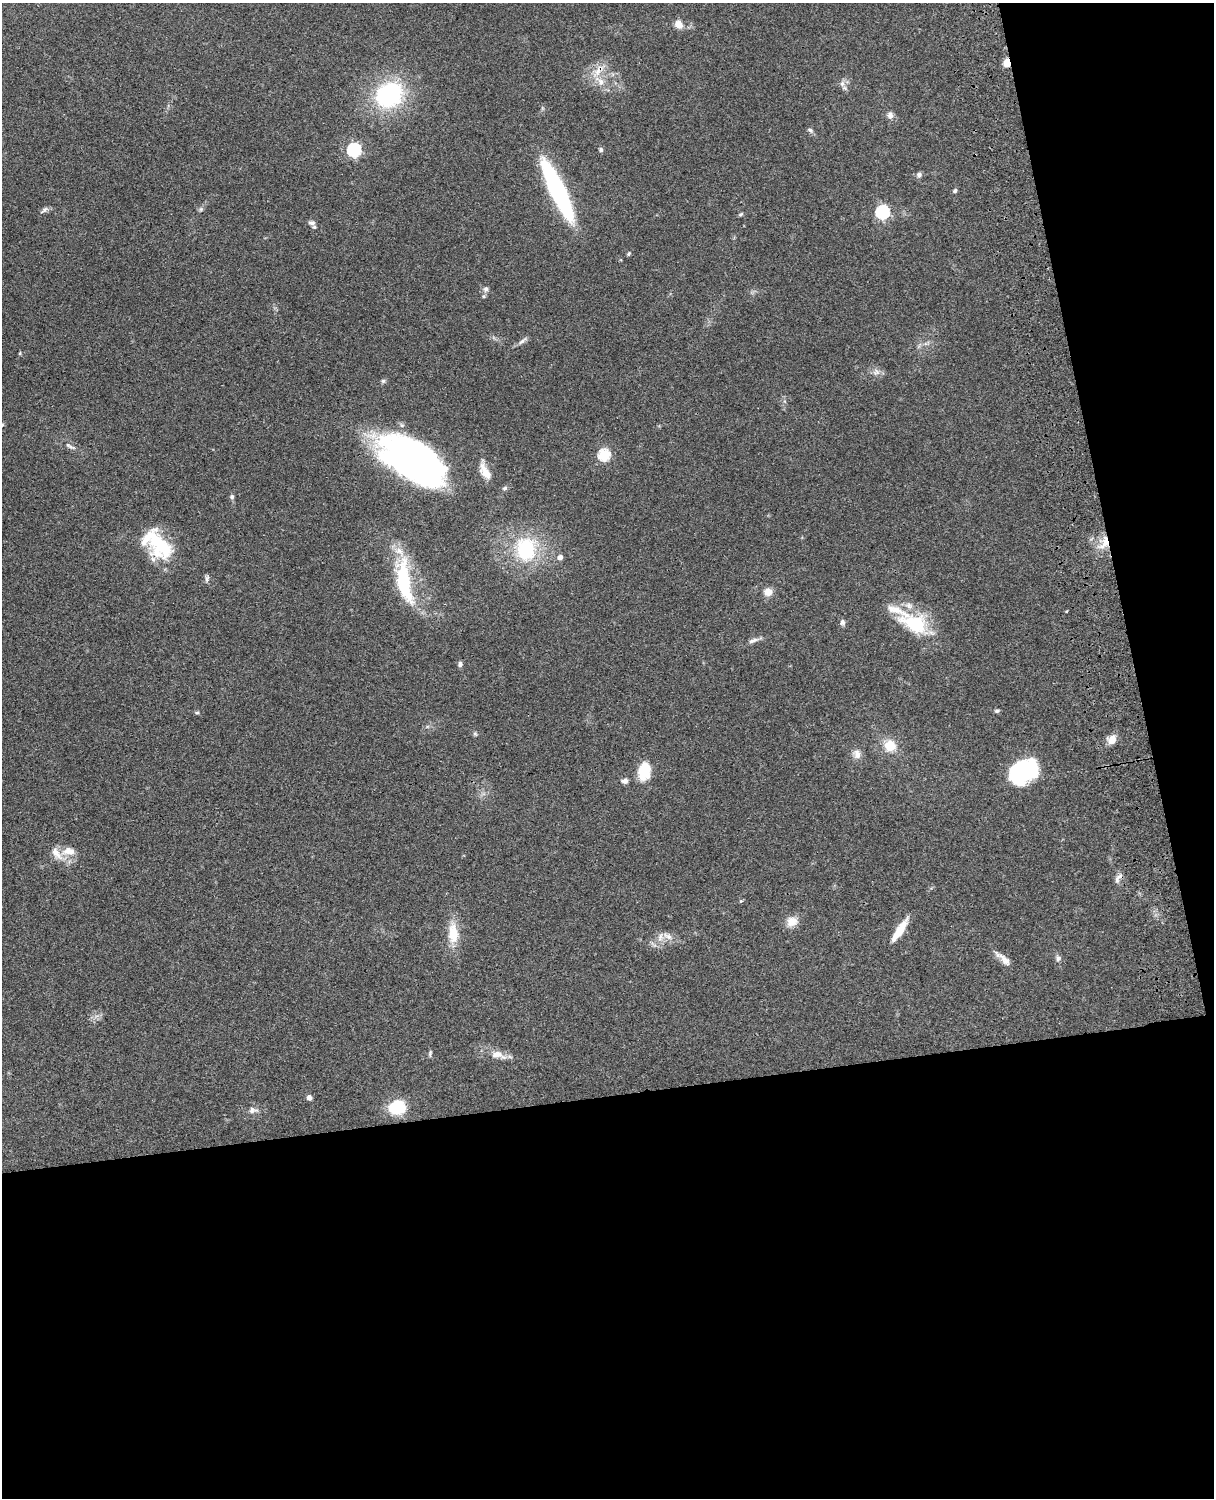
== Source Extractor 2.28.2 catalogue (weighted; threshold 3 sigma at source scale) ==
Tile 12 of 4 x 3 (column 4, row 3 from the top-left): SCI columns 3757-4968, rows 277-1772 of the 5087 x 4926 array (HDU 1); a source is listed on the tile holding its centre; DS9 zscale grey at full resolution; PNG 1216 x 1500 px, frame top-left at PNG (2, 3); no overlay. Shown black and unused: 33% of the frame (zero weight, under 3 of 4 exposures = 6% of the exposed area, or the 3 px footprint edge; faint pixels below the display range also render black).
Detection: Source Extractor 2.28.2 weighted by HDU 2 'WHT'; one run over the whole footprint, this tile lists its part. Background 0.099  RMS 0.0063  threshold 0.0285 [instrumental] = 3 sigma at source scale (4.5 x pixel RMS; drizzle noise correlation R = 1.50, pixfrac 1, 0.05/0.05 arcsec/px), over >= 5 px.
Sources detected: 74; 2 inside a brighter object's white glare — not listed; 7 inside a brighter listed object's ellipse — not listed separately; the other 65 listed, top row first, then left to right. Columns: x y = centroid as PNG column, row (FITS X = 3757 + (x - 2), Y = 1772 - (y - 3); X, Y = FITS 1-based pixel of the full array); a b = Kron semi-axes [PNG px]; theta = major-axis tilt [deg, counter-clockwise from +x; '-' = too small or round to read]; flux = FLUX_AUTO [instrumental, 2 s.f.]
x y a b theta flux
679 24 10 8 -54 5.2
1007 63 9 7 -81 4.8
598 71 23 9 53 8.8
601 82 12 8 -71 4.7
842 84 9 7 -90 2.5
389 95 30 25 34 68
890 115 8 7 - 2.7
810 130 8 5 -43 1.5
354 150 6 6 - 100
601 150 6 5 - 1.4
919 175 7 6 - 1.9
557 190 53 10 -65 150
955 191 6 5 - 1.1
201 209 6 5 - 1.1
44 210 13 5 40 1.8
882 212 6 6 - 100
741 214 7 4 27 0.96
312 223 8 6 -13 2
629 254 6 4 57 0.85
486 289 8 7 - 2.1
522 341 16 5 37 2.3
20 353 5 3 - 0.62
876 372 11 8 19 3.1
383 381 5 5 - 1.2
2 425 5 4 - 0.82
70 446 18 4 -31 2.5
604 455 6 6 - 56
413 459 59 35 -40 250
485 471 24 10 -65 7.8
505 488 7 5 16 1.2
232 497 7 6 - 1.4
1105 543 19 9 89 9.1
161 545 41 20 -42 31
526 549 23 19 -88 46
560 557 6 5 - 2.8
207 579 11 4 71 1.6
404 582 51 15 -80 50
768 592 10 9 - 5.4
842 622 8 6 89 1.9
914 623 41 23 -23 35
753 640 17 6 17 3
460 664 7 5 74 1.7
997 711 6 5 - 1.2
197 713 6 4 -4 0.93
475 734 7 4 -45 0.97
1112 740 13 9 61 5.1
890 745 14 13 - 12
857 754 13 10 -74 4.3
644 770 18 11 79 19
1024 772 30 18 41 58
625 781 9 7 7 2.4
68 851 17 9 1 7.4
1118 878 17 7 53 3
741 901 5 5 - 0.74
792 922 15 12 20 6.6
899 930 27 7 57 12
453 933 30 13 -88 14
668 936 15 7 -27 4.2
1058 958 8 7 - 1.8
1005 960 17 9 -49 4.9
430 1053 9 4 76 1
498 1055 24 11 -13 7.6
309 1097 5 5 - 2.4
397 1107 13 11 14 30
253 1110 13 8 -5 3.4
Overlapping masked pixels (flux is a lower limit): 3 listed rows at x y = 1007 63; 598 71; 1105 543
Isophote crosses this tile's border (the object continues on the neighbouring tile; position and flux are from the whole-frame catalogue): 1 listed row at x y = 2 425